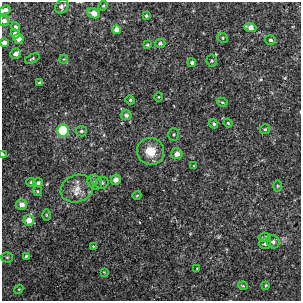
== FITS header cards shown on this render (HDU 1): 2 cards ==
NAXIS1  =                  299
NAXIS2  =                  299

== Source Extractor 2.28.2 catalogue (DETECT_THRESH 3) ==
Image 299 x 299 px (HDU 1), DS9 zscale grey, 1 PNG px = 1 image px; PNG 303 x 303 px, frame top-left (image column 1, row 299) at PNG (2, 2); each listed source drawn as its Kron ellipse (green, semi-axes under 4 px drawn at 4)
Background 0.00113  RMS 0.0032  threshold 0.00969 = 3 sigma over >= 5 px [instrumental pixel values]
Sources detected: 59; all 59 listed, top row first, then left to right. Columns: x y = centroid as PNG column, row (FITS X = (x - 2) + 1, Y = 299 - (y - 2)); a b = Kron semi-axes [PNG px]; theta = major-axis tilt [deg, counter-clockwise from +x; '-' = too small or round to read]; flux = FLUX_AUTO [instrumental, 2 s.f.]
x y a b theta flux
62 6 7 6 - 0.64
103 6 5 4 - 0.25
5 10 6 4 28 1
94 13 6 4 -23 2
146 16 3 3 - 0.32
4 21 5 5 - 1.2
16 27 5 4 - 0.49
250 27 6 4 -18 1.7
116 30 4 4 - 1.7
15 34 4 4 - 1
222 38 5 4 - 0.32
19 39 5 5 - 1.5
270 40 5 5 - 0.48
4 42 4 4 - 1
160 43 5 4 - 0.51
147 45 4 3 - 0.29
16 54 5 5 - 1
32 59 8 4 24 0.31
64 59 4 4 - 0.21
212 61 6 5 - 0.32
192 63 4 4 - 0.51
40 83 4 3 - 0.49
159 97 4 4 - 0.2
130 100 5 4 - 0.24
222 102 6 3 -29 0.29
126 115 5 5 - 0.71
228 123 4 4 - 0.28
214 124 5 4 - 0.37
265 129 5 5 - 0.32
63 131 6 5 - 17
81 131 5 5 - 0.48
174 135 6 5 - 0.38
150 151 13 13 - 3.5
3 154 4 2 - 0.57
177 154 5 5 - 1.5
194 166 4 2 - 0.15
116 180 5 5 - 1.1
31 182 5 4 - 0.44
95 182 8 6 -45 0.7
38 183 5 4 - 0.53
102 183 6 6 - 0.47
277 186 6 4 90 0.25
77 189 17 13 21 2.8
37 191 5 4 - 0.27
137 195 4 3 - 0.18
21 204 5 5 - 1.5
46 215 6 4 -89 0.26
29 220 5 5 - 2.6
265 238 6 4 6 0.56
273 242 7 6 - 0.79
265 244 5 5 - 0.41
93 246 3 3 - 0.2
26 256 3 3 - 0.28
7 257 6 5 - 0.36
197 269 3 3 - 0.15
104 272 4 3 - 0.17
266 285 4 4 - 0.22
243 286 5 3 - 0.23
19 289 5 3 - 0.19
At the frame edge (FLAGS 8, measured only in part): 4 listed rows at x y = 5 10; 4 21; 4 42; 3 154